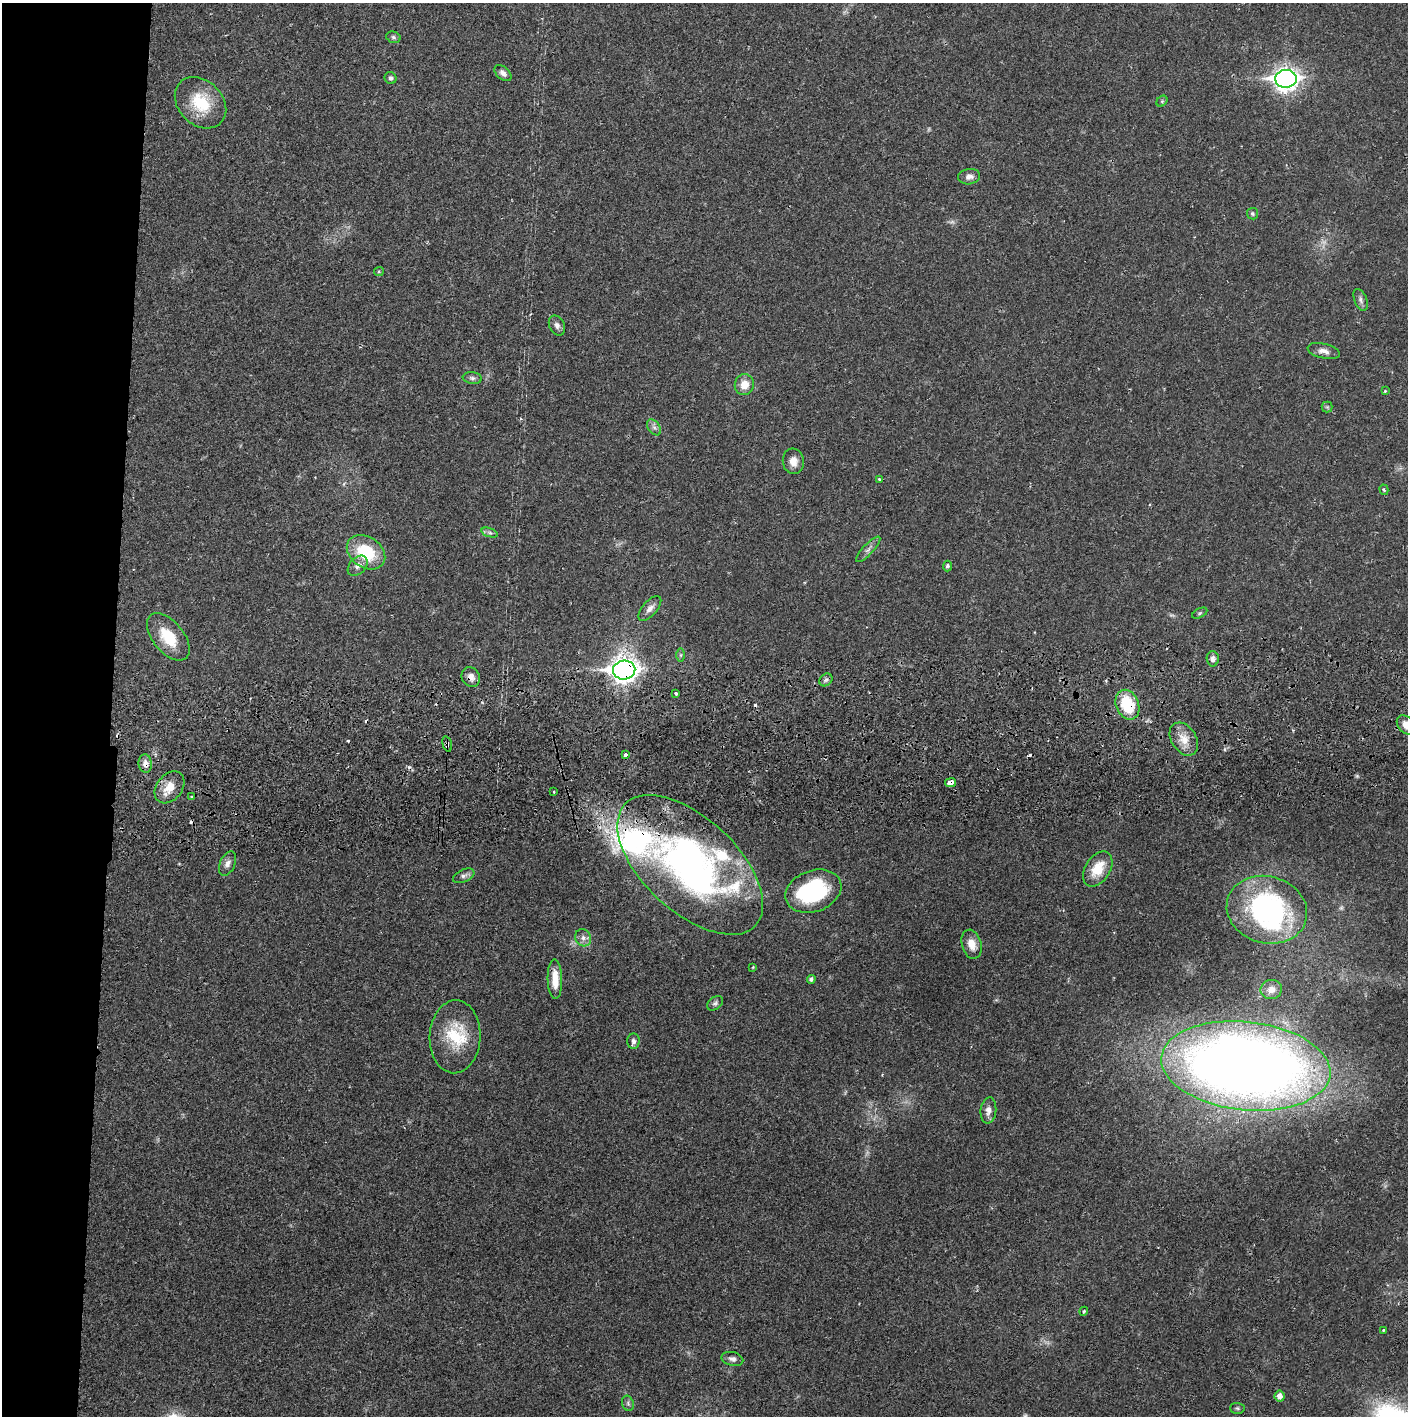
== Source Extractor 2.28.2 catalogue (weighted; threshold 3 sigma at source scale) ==
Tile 4 of 3 x 3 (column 1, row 2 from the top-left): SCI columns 4-1409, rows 1471-2884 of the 4229 x 4357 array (HDU 1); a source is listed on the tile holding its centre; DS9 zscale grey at full resolution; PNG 1410 x 1418 px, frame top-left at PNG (2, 3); each listed source drawn as its Kron ellipse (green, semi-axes under 4 px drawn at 4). Shown black and unused: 8% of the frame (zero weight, under 2 of 3 exposures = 3% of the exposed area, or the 3 px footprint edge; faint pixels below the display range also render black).
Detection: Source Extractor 2.28.2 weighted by HDU 2 'WHT'; one run over the whole footprint, this tile lists its part. Background 0.0213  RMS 0.0035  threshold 0.0156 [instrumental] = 3 sigma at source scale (4.5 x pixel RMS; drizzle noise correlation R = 1.50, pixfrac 1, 0.05/0.05 arcsec/px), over >= 5 px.
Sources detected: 82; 4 too faint to see at this stretch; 1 inside a brighter object's white glare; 8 cosmic-ray / hot-pixel residue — neither listed nor drawn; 2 inside a brighter listed object's ellipse — not listed separately; the other 67 listed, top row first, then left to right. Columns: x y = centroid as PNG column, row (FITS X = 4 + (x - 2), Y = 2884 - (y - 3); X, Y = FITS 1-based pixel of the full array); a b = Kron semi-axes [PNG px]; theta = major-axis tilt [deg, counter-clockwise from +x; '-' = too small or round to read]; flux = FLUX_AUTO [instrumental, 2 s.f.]
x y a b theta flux
393 37 7 5 -16 0.72
503 73 10 6 -42 1.4
391 78 6 5 - 0.8
1286 79 11 9 4 230
1162 101 6 5 - 0.55
200 103 29 22 -45 14
969 177 11 7 9 1.7
1252 214 6 5 - 0.63
379 271 5 4 - 0.36
1361 300 11 6 -68 1.2
557 325 10 7 -64 1.4
1324 351 16 7 -13 2.1
472 378 9 6 -8 0.97
744 385 10 9 - 4.3
1385 391 4 4 - 0.29
1327 407 5 5 - 0.54
654 427 9 5 -53 1.2
793 461 13 10 -83 3
880 479 4 3 - 0.76
1384 490 5 4 - 0.56
490 533 8 3 -19 0.77
868 549 17 5 47 1.5
366 552 21 15 -33 17
358 566 12 8 46 2.1
947 566 5 4 - 0.76
650 608 15 7 49 2.1
1200 613 8 4 27 0.63
168 637 28 15 -51 11
680 655 7 4 90 0.62
1213 659 7 6 - 1.4
624 670 11 9 4 300
471 677 10 9 - 2.2
826 680 7 5 43 0.86
676 693 3 3 - 1.3
1127 705 15 11 -68 15
1406 725 11 7 -47 3.1
1184 739 18 12 -58 4.9
447 744 8 4 -75 0.71
625 755 4 3 - 1.1
145 764 9 6 -84 2.1
950 783 5 3 - 7.1
169 787 18 12 51 5.4
554 792 3 2 - 0.24
191 797 3 3 - 0.44
227 864 13 7 65 1.9
690 865 89 47 -43 160
1098 869 19 12 58 8.2
464 876 11 6 24 1.1
813 891 29 20 20 37
1267 910 41 33 -15 66
583 938 9 7 -57 1.6
972 944 15 9 -74 3.8
753 967 4 2 - 0.31
555 979 20 7 -88 5.1
811 979 4 4 - 0.95
1271 989 11 9 14 2.7
715 1003 9 6 37 0.87
455 1037 36 25 87 16
633 1041 8 6 89 1.1
1246 1066 85 44 -6 530
988 1110 13 8 84 2
1084 1311 4 3 - 0.32
1383 1330 3 3 - 0.58
732 1359 11 6 -13 1.4
1280 1396 5 5 - 2.1
628 1403 8 5 -70 0.76
1237 1408 7 5 -2 0.66
Overlapping masked pixels (flux is a lower limit): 7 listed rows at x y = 624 670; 471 677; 1127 705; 447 744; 145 764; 950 783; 690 865
Isophote crosses this tile's border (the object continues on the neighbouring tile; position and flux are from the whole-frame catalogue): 1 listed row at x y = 1406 725